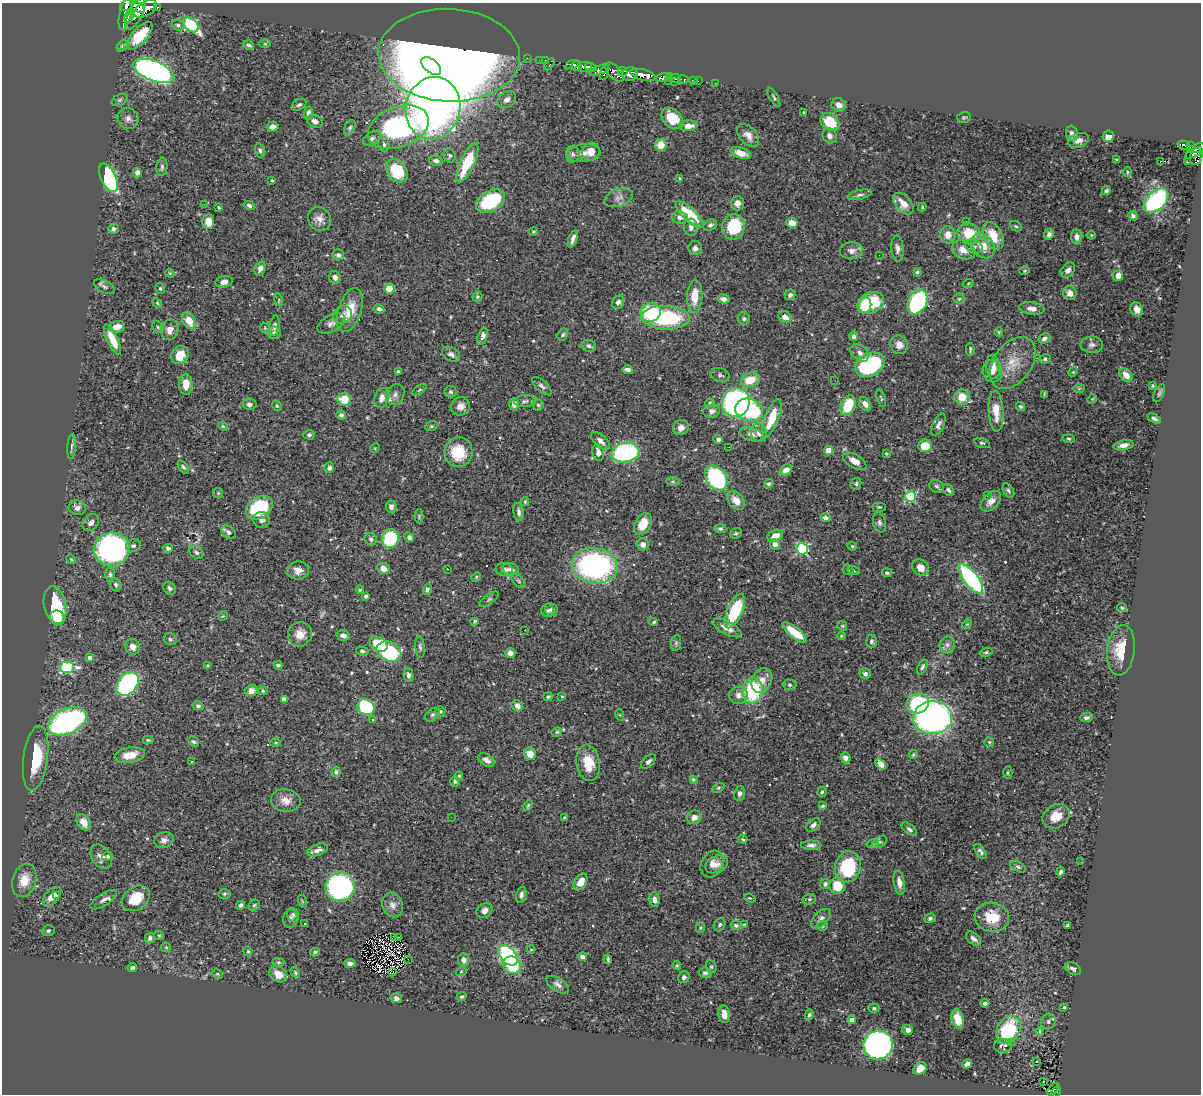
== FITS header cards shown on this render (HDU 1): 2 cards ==
NAXIS1  =                 1199
NAXIS2  =                 1092

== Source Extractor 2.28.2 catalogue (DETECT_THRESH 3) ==
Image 1199 x 1092 px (HDU 1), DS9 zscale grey, 1 PNG px = 1 image px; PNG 1203 x 1096 px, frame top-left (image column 1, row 1092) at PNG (2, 3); each listed source drawn as its Kron ellipse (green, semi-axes under 4 px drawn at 4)
Background 0.557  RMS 0.018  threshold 0.0537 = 3 sigma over >= 5 px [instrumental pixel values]
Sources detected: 549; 4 with non-positive FLUX_AUTO (blend fragments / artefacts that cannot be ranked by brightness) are neither listed nor drawn; of the other 545, the 500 brightest by FLUX_AUTO listed and drawn (45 fainter detections omitted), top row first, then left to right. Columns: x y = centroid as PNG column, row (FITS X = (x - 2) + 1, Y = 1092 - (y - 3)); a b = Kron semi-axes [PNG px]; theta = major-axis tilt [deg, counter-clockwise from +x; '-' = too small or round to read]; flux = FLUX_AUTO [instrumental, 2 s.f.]
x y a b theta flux
127 5 7 5 34 660
137 7 8 4 -36 810
157 7 3 3 - 86
145 9 12 7 32 1500
126 13 17 6 77 1600
135 14 18 7 62 1500
129 16 7 4 66 710
178 25 6 5 - 2.7
191 25 9 6 -41 150
140 36 17 7 49 26
265 44 6 4 0 1.4
123 45 6 5 - 2.3
249 45 5 4 - 2.8
120 48 3 2 - 5.1
449 55 71 46 -2 2000
527 58 2 2 - 7.5
539 60 2 2 - 9.1
545 60 2 2 - 12
550 64 7 3 57 48
572 65 7 4 18 350
431 66 11 6 -39 110
577 66 5 4 - 520
585 67 6 5 - 540
591 67 6 3 -16 370
599 70 11 4 20 270
154 71 22 10 -21 520
604 72 8 3 73 310
614 72 12 6 -49 340
622 72 5 4 - 240
630 74 8 6 23 580
643 75 13 5 -14 1600
670 77 3 2 - 30
663 78 7 4 20 360
675 78 6 3 -7 100
684 79 5 3 - 67
693 80 4 2 - 25
669 81 3 2 - 47
698 81 2 2 - 6.3
674 82 2 2 - 31
715 83 2 2 - 5.3
774 97 11 3 -61 2.2
120 100 8 5 27 2.8
507 100 10 7 36 7.3
299 105 8 5 30 2.6
839 105 7 6 - 7.9
433 108 31 27 77 840
308 113 6 4 80 4.4
804 113 4 3 - 1.6
964 117 7 5 13 1.8
128 118 10 10 - 5.9
672 118 12 9 -46 30
315 121 8 6 -26 6.8
830 122 10 8 -41 38
688 126 9 5 4 11
272 127 6 5 - 5.7
398 127 32 20 21 270
350 128 8 5 67 2.6
1072 133 8 6 -85 5.5
748 135 13 8 -48 8.8
830 136 8 7 - 5.6
1108 136 6 5 - 16
372 138 9 6 33 4.1
1078 140 10 7 20 5.9
384 144 8 5 -80 2.7
661 145 6 5 - 18
1184 145 6 3 -15 130
1190 145 4 3 - 94
1199 148 7 4 29 300
260 150 7 5 -72 2.9
1191 150 4 3 - 44
591 152 9 8 - 10
584 153 17 9 6 9.7
741 153 10 5 -19 14
1194 153 9 3 25 250
573 154 8 6 84 3.7
450 155 7 6 - 2.5
1196 156 8 6 73 270
1117 160 3 2 - 1.2
436 161 7 5 -14 4.1
1161 162 4 2 - 3.4
1188 162 2 2 - 4.1
467 163 21 7 66 55
162 167 9 5 85 2.9
397 171 12 9 -55 43
1128 172 5 3 - 1.2
137 173 5 4 - 5.4
108 178 15 7 -64 200
680 178 4 3 - 1.7
272 180 3 2 - 1.2
1106 191 4 4 - 1.9
860 195 12 4 13 3.6
619 198 15 8 20 7.6
491 201 15 10 29 89
1156 201 15 9 44 170
737 203 7 6 - 6.4
204 204 2 2 - 17
903 204 13 7 -47 12
249 205 5 4 - 3.4
219 207 3 3 - 1.3
922 207 4 3 - 1.3
690 215 18 6 -43 52
1133 216 5 4 - 2.6
680 217 8 6 -5 5
319 219 12 11 - 8.7
966 221 2 2 - 2
208 222 7 6 - 15
792 223 6 5 - 14
710 225 7 5 29 2.9
1016 226 6 4 -27 2
691 227 8 7 - 3.9
733 227 13 11 73 53
114 229 5 5 - 3.9
533 231 5 4 - 1.7
969 233 12 10 -23 34
1049 234 6 4 64 4.4
948 235 9 7 -80 11
1091 235 4 4 - 1.6
993 236 14 9 -62 29
1077 237 7 5 -87 6
573 239 9 3 73 5
983 246 13 10 -46 18
974 247 9 6 -20 4.9
695 248 7 7 - 4.8
897 249 13 6 -86 4.9
963 250 12 9 -25 13
851 251 12 8 4 7.9
338 255 6 5 - 3.2
879 255 2 2 - 2.1
260 269 7 5 67 5.4
1068 270 8 6 51 4.7
1025 271 5 4 - 1.5
917 272 4 4 - 1.7
170 273 4 4 - 1.3
1118 275 5 5 - 10
335 277 6 5 - 5.3
224 282 8 6 14 5.4
968 284 5 3 - 1.2
104 287 11 6 -27 3.7
160 288 6 4 -75 1.9
389 288 5 5 - 16
1070 293 7 6 - 8.2
790 295 5 5 - 3.1
695 296 16 7 86 20
477 297 5 4 - 1.7
724 299 6 4 -10 5.1
959 299 5 5 - 1.8
279 300 6 4 -74 1.4
618 302 7 5 57 4.5
917 302 13 9 62 160
157 303 5 4 - 1.5
871 303 14 10 24 56
865 305 8 6 74 68
1032 308 13 6 -8 7.7
379 309 5 4 - 3.6
1137 309 7 6 - 7.6
350 310 22 11 72 26
651 312 10 9 - 73
343 315 9 8 - 6
785 317 7 5 -25 6.3
665 318 24 12 -2 120
744 319 6 6 - 2.9
189 321 9 6 -60 18
331 324 15 8 29 6.5
274 326 10 5 80 3.9
117 327 7 5 12 11
158 327 6 5 - 2
265 328 5 5 - 1.4
170 330 10 8 77 10
999 332 4 4 - 1.3
274 333 6 6 - 2.8
563 334 6 5 - 2
483 336 9 5 72 6.3
854 336 5 4 - 3.4
1044 338 6 4 25 3.8
113 339 16 5 -65 25
899 345 9 8 - 8.6
1092 345 11 8 -1 5.1
589 346 7 5 -18 2.9
970 349 6 3 89 1.9
860 353 10 7 -43 6.2
451 354 10 6 -29 4.5
180 355 9 8 - 18
1037 358 3 2 - 1.5
1045 359 6 4 18 2.4
1013 363 29 19 54 31
870 365 15 11 28 130
993 367 12 7 -84 10
628 370 5 4 - 4.3
398 371 4 4 - 1.7
992 371 11 10 - 11
1073 372 5 4 - 1.4
720 375 9 7 -17 3.4
1126 375 8 5 -47 11
750 380 9 7 20 25
835 381 3 2 - 1.4
186 384 10 6 89 15
542 386 12 5 -42 4
1153 386 4 3 - 1.3
1079 389 6 4 2 1.6
419 390 8 4 36 1.8
451 392 6 6 - 2.7
1159 393 9 4 66 2.8
395 394 11 8 58 6.3
1044 394 4 2 - 1.2
962 397 7 7 - 20
382 398 10 7 75 8.7
881 398 9 3 -72 1.4
344 399 7 6 - 27
1092 399 5 4 - 1.4
525 401 11 6 2 3.4
710 403 5 3 - 1.9
736 403 14 13 - 290
250 404 7 5 -11 4.5
514 404 6 4 -85 6.1
865 404 7 5 -54 6.5
538 405 5 5 - 2.3
848 405 10 7 67 44
277 406 5 4 - 1.4
460 406 10 9 - 8.3
1020 406 5 4 - 2.3
749 410 14 11 -17 150
712 411 8 6 13 5.5
996 411 20 7 -87 18
341 415 4 4 - 3.9
772 418 20 7 68 33
1154 418 7 4 -29 3.6
938 425 12 5 64 4.6
223 426 5 4 - 1.6
431 426 6 5 - 1.8
681 428 8 7 - 7.7
759 433 9 7 -71 6.8
751 434 12 6 -15 6.4
309 435 6 4 -1 2.6
718 439 5 4 - 3.3
1069 439 6 4 -6 1.7
601 441 11 6 -43 6.4
982 443 8 4 -14 2.2
1124 445 10 5 12 6.9
925 446 7 6 - 23
72 447 12 4 86 3.2
729 447 2 2 - 2.5
375 448 5 4 - 1.3
829 450 4 4 - 15
458 452 15 14 - 38
598 452 8 5 -77 6.9
625 453 14 10 9 190
886 454 3 3 - 1.2
855 461 13 6 -30 10
183 467 7 4 -51 2.9
329 468 5 5 - 3.9
786 470 7 5 40 8.3
716 478 13 10 -56 160
673 482 7 4 -1 2.2
769 484 5 4 - 2.5
856 484 6 5 - 2.1
937 486 7 6 - 2.7
948 490 6 4 -50 2.9
1008 491 8 5 -60 2.4
218 493 5 5 - 1.7
987 496 2 2 - 1.8
910 497 5 5 - 110
736 501 10 7 -48 11
991 501 12 7 44 8.5
525 502 4 3 - 1.4
391 507 6 5 - 4.8
879 507 7 5 0 1.8
77 508 9 7 -11 6.1
259 508 15 10 35 82
519 512 9 5 -82 4.4
419 516 7 4 90 1.4
826 518 5 4 - 3.8
262 520 8 8 - 6
879 522 10 6 -79 3.5
91 523 9 7 47 6.9
643 524 12 8 62 23
720 529 6 4 0 2.2
228 532 8 5 -41 4.3
736 533 6 5 - 2.1
775 536 8 5 24 11
409 537 5 4 - 3.9
371 539 6 6 - 3.5
390 539 10 8 69 75
643 544 6 6 - 6.3
775 544 5 5 - 6.2
133 546 7 6 - 3.4
852 546 5 4 - 1.5
168 548 4 4 - 2.4
112 549 18 16 6 390
802 549 6 5 - 140
196 552 8 6 -33 3.2
71 559 5 4 - 1.4
595 566 23 17 -9 280
383 568 6 5 - 8.8
921 568 9 7 -42 11
448 569 3 2 - 4.5
504 569 8 6 -8 5.3
511 569 8 5 -14 4.4
298 570 11 9 8 8.6
848 570 6 5 - 1.7
854 571 6 4 -18 1.3
887 573 5 4 - 2.3
110 574 7 5 -89 2.4
476 577 5 4 - 1.4
971 579 18 7 -52 200
519 581 8 5 -45 2.2
116 585 7 5 -66 2.5
170 588 7 5 -49 2.8
427 589 5 4 - 3
360 590 4 3 - 1.4
366 596 4 4 - 3.1
489 599 11 4 36 2.9
55 605 19 11 -78 67
1122 607 5 3 - 1.7
548 610 6 6 - 3.1
551 610 7 6 - 3.3
735 611 18 7 66 78
223 616 5 4 - 1.3
57 618 7 7 - 22
475 621 3 3 - 1.7
654 622 4 3 - 1.8
967 624 5 4 - 1.2
842 626 5 4 - 1.4
727 628 16 6 -27 11
524 630 2 2 - 6.8
795 632 15 5 -37 30
300 634 12 11 - 14
343 636 7 5 -15 6.1
841 636 4 3 - 1.3
170 639 6 5 - 2.5
871 641 7 5 89 2.8
676 643 8 5 82 2.1
379 644 9 6 -32 41
947 645 8 7 - 5.2
133 647 8 7 - 7.2
420 647 11 4 -86 3
1121 650 25 13 84 32
362 651 6 4 -9 2.4
389 652 13 9 -23 120
986 652 7 4 14 2
510 653 5 5 - 7.4
90 658 4 4 - 4.7
278 665 4 3 - 2.5
208 666 4 3 - 3
67 667 7 6 - 140
922 667 8 4 63 2.6
865 674 6 5 - 3.6
408 675 7 5 -79 3.5
762 680 13 9 62 13
127 684 13 9 51 210
790 685 7 5 -2 2.3
251 691 6 5 - 10
263 691 5 4 - 1.6
753 691 13 10 82 89
738 695 9 8 - 7.5
562 696 4 3 - 1.6
548 697 4 4 - 2.1
284 699 4 4 - 4.9
918 703 11 9 22 100
198 706 5 4 - 2.7
517 706 6 5 - 5.1
366 707 9 7 -32 100
440 711 5 5 - 2.3
433 715 8 6 39 2.7
620 715 5 3 - 1.3
933 718 19 16 3 620
1086 718 6 4 2 2.9
372 719 3 3 - 3.5
67 721 21 12 26 290
557 732 5 4 - 2.1
148 740 5 3 - 1.6
193 742 6 4 -42 2.4
989 742 5 4 - 1.6
276 743 5 4 - 1.4
530 754 6 5 - 16
130 755 15 7 10 18
913 755 4 3 - 1.5
36 758 33 12 83 53
845 758 6 5 - 5.5
487 760 9 6 -34 6
191 761 3 3 - 1.8
648 761 9 5 41 3.2
588 763 18 11 -81 29
880 764 6 4 -51 9
336 772 5 4 - 3
1008 773 6 4 88 1.9
459 776 4 3 - 1.5
693 779 4 4 - 2
455 781 5 5 - 2.1
718 788 6 4 29 1.8
822 792 5 4 - 1.6
740 793 7 5 78 4.5
286 800 15 11 -9 12
528 805 6 4 63 1.7
823 806 4 3 - 1.4
1056 816 14 11 32 18
451 817 2 2 - 3.7
694 817 7 6 - 6.4
564 818 4 4 - 2.1
83 822 9 6 -56 11
813 825 8 5 40 5
909 829 9 5 -38 3.4
743 839 4 3 - 1.5
164 840 10 7 21 5.2
880 842 8 5 36 2.3
873 843 6 4 18 1.8
811 845 10 4 0 4.2
317 850 11 5 20 5.5
981 852 9 4 -54 3.3
108 856 5 4 - 1.8
101 857 13 9 -55 8.8
1081 862 2 2 - 2.3
712 864 14 10 62 8.4
717 864 12 8 25 8
848 867 16 13 75 72
1018 867 8 4 -25 2.6
1060 872 5 3 - 2.3
24 880 17 11 73 21
581 882 9 6 59 15
899 883 12 5 -81 7.5
825 884 5 5 - 3.1
837 886 8 8 - 27
340 887 14 14 - 300
224 894 6 4 0 1.8
56 895 4 3 - 5.3
521 895 8 5 75 4.2
52 897 12 6 49 10
136 898 15 11 37 29
750 898 6 4 -21 1.4
809 899 6 5 - 2.1
104 900 15 6 32 5.8
654 900 7 5 -82 5.5
302 901 6 4 -72 1.7
241 905 4 4 - 3
254 905 6 5 - 1.8
393 905 12 10 -67 8
484 911 8 6 37 5.9
293 915 7 6 - 3
992 917 17 14 -13 32
930 918 5 4 - 2.7
290 919 9 7 81 4
821 919 12 7 45 5.3
304 924 3 3 - 7
744 924 3 3 - 1.2
720 925 7 5 58 2.8
736 925 5 4 - 2.9
1068 925 4 3 - 2
823 926 5 4 - 1.7
700 927 5 4 - 1.4
48 931 6 5 - 2.6
159 936 5 4 - 1.4
395 937 3 2 - 1.6
399 937 3 2 - 1.5
150 938 5 5 - 3.7
973 939 9 5 -42 4.9
166 947 5 4 - 1.3
531 949 4 4 - 1.4
248 951 5 4 - 1.2
315 952 5 3 - 2.2
508 955 12 7 -51 170
582 957 4 4 - 7.3
408 959 2 2 - 1.6
608 959 5 3 - 2.1
464 960 6 5 - 5
278 962 6 4 0 1.8
350 963 5 4 - 4.1
512 965 9 8 - 47
677 965 4 3 - 1.5
711 967 6 5 - 1.8
132 968 5 3 - 2.2
1073 969 8 5 -28 3.5
295 972 5 4 - 1.8
392 972 4 2 - 4.2
461 972 6 3 20 1.3
705 973 6 5 - 3.3
218 974 6 4 -26 1.6
278 974 9 7 -38 15
684 977 6 5 - 3.7
558 985 12 6 -33 5.3
461 997 5 4 - 2.1
396 998 6 4 -12 3.8
985 1003 4 3 - 3.3
1064 1007 4 4 - 1.5
874 1008 5 4 - 1.9
724 1014 9 5 -83 9.4
809 1015 5 4 - 2.4
958 1019 10 6 -76 15
852 1020 4 4 - 17
1048 1021 8 7 - 4
908 1030 5 5 - 5.3
1008 1030 15 11 60 80
1040 1032 4 3 - 2
1011 1042 3 2 - 3.3
878 1045 15 14 - 540
1003 1046 9 7 7 5.9
1037 1061 3 2 - 1.3
967 1064 5 4 - 4.8
920 1068 7 5 37 13
1043 1082 3 2 - 3.7
1053 1089 7 3 45 38
1056 1092 6 4 61 89
At the frame edge (FLAGS 8, measured only in part): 2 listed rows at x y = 127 5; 1199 148
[45 fainter detections neither listed nor drawn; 4 non-positive-flux detections neither listed nor drawn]